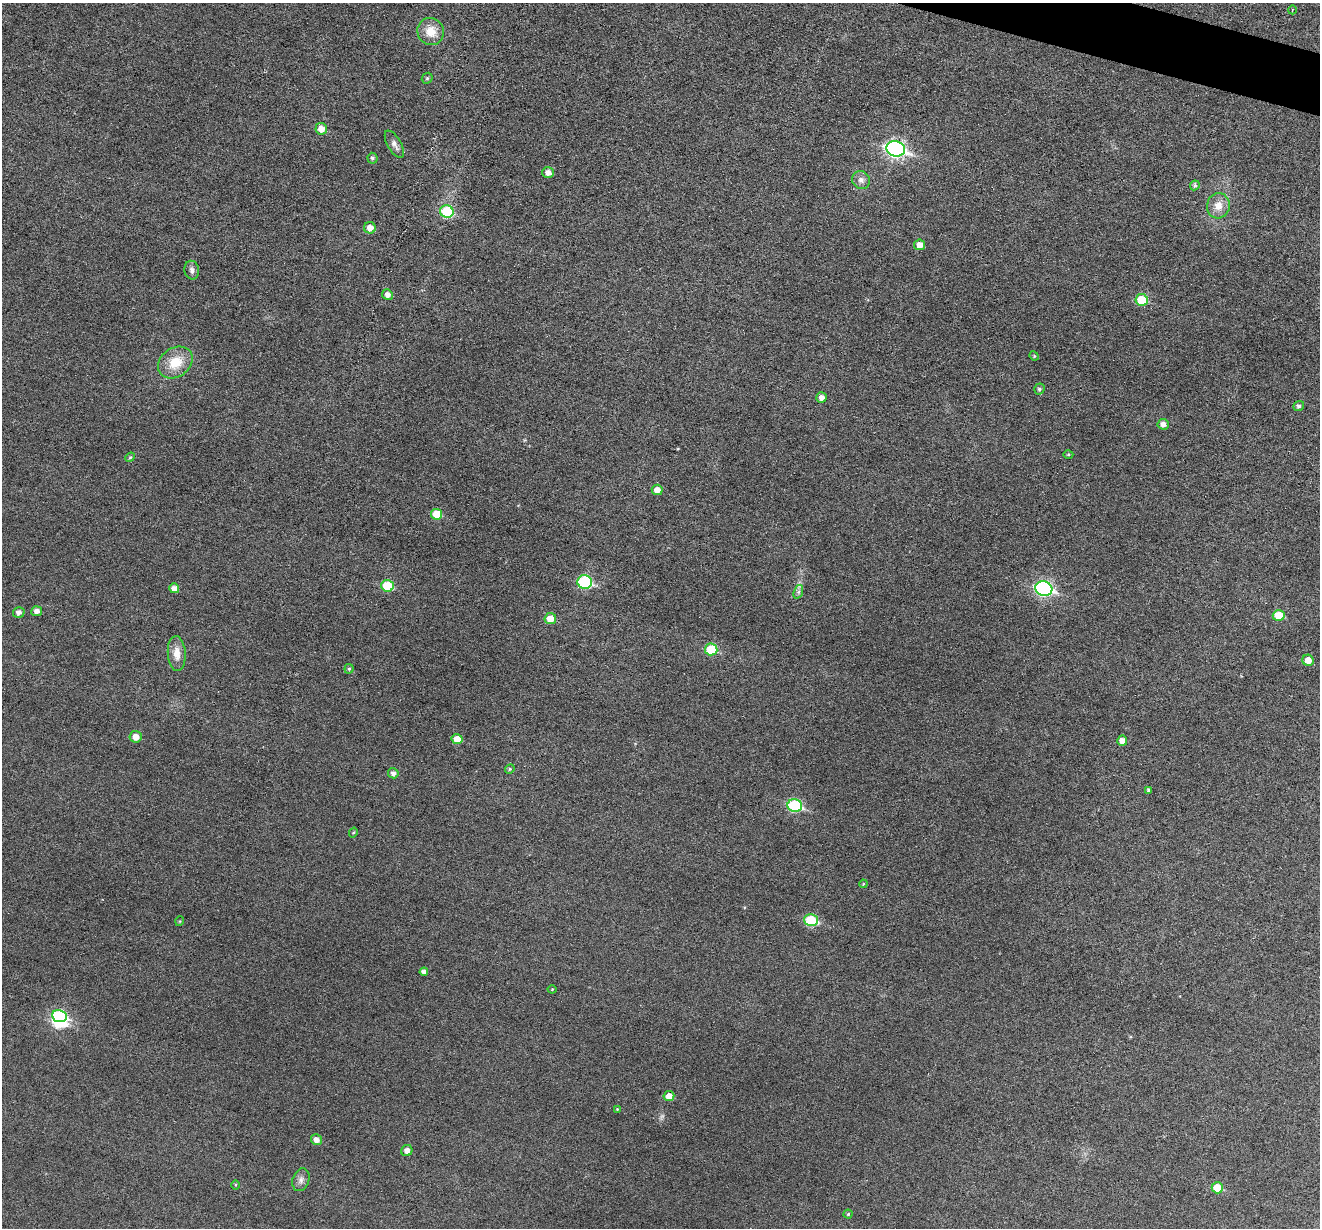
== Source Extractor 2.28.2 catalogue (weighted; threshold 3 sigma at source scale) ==
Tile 10 of 4 x 4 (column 2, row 3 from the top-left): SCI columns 1322-2639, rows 1482-2707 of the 5274 x 5288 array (HDU 1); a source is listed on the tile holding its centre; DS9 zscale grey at full resolution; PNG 1322 x 1230 px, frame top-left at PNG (2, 3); each listed source drawn as its Kron ellipse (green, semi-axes under 4 px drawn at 4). Shown black and unused: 1% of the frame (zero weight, under 3 of 6 exposures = <1% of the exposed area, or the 3 px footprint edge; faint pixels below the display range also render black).
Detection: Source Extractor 2.28.2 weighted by HDU 2 'WHT'; one run over the whole footprint, this tile lists its part. Background 0.0427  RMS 0.0053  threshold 0.0218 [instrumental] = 3 sigma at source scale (4.09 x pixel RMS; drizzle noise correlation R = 1.36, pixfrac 0.8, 0.05/0.05 arcsec/px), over >= 5 px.
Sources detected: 64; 1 too faint to see at this stretch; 1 inside a brighter object's white glare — neither listed nor drawn; the other 62 listed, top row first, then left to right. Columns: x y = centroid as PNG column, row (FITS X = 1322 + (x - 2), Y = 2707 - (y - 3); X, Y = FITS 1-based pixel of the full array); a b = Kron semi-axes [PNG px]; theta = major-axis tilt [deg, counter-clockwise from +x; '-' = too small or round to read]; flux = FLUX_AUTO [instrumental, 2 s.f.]
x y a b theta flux
1292 10 4 2 - 0.39
431 32 14 13 - 7.7
427 78 6 5 - 0.75
321 129 6 6 - 4.6
394 144 15 7 -60 2.7
896 149 9 7 -16 150
372 158 5 5 - 1
548 172 6 5 - 3.2
861 180 9 8 - 2.5
1195 185 5 4 - 1.1
1218 206 12 11 - 5.6
447 212 7 6 - 29
370 228 6 5 - 4
920 245 5 5 - 4.4
192 270 9 7 -78 2
387 295 5 5 - 2.5
1142 300 6 6 - 18
1034 356 5 4 - 0.54
175 362 18 14 35 12
1039 389 5 5 - 1.1
822 397 5 5 - 2.7
1299 406 5 5 - 1.4
1163 424 6 5 - 2.6
1068 454 5 3 - 0.51
130 457 5 4 - 0.68
657 490 5 5 - 3.9
437 514 5 5 - 11
585 582 7 6 - 46
387 586 6 5 - 19
174 588 5 5 - 3.1
1044 589 8 7 - 100
798 592 7 4 71 1.1
37 611 5 5 - 2.5
19 612 6 5 - 1.8
1279 615 6 5 - 11
550 619 6 5 - 6.6
711 649 6 6 - 18
177 654 17 9 -86 5.3
1308 660 6 5 - 4.8
349 669 4 4 - 0.76
136 737 6 6 - 4.1
457 739 5 5 - 6.6
1122 740 5 5 - 3.3
510 769 5 4 - 0.67
393 773 5 5 - 1.9
1149 790 4 4 - 1.4
795 806 7 6 - 45
353 833 5 3 - 0.53
863 884 4 3 - 0.44
811 920 7 6 - 28
180 921 5 3 - 0.44
424 972 4 4 - 1.8
552 989 4 4 - 0.45
59 1016 8 6 -8 45
669 1096 5 5 - 5
617 1109 4 4 - 0.44
316 1140 5 5 - 2.9
407 1151 6 5 - 2.4
301 1180 12 8 70 2.4
235 1185 5 3 - 0.44
1217 1188 5 5 - 10
848 1214 4 4 - 0.59